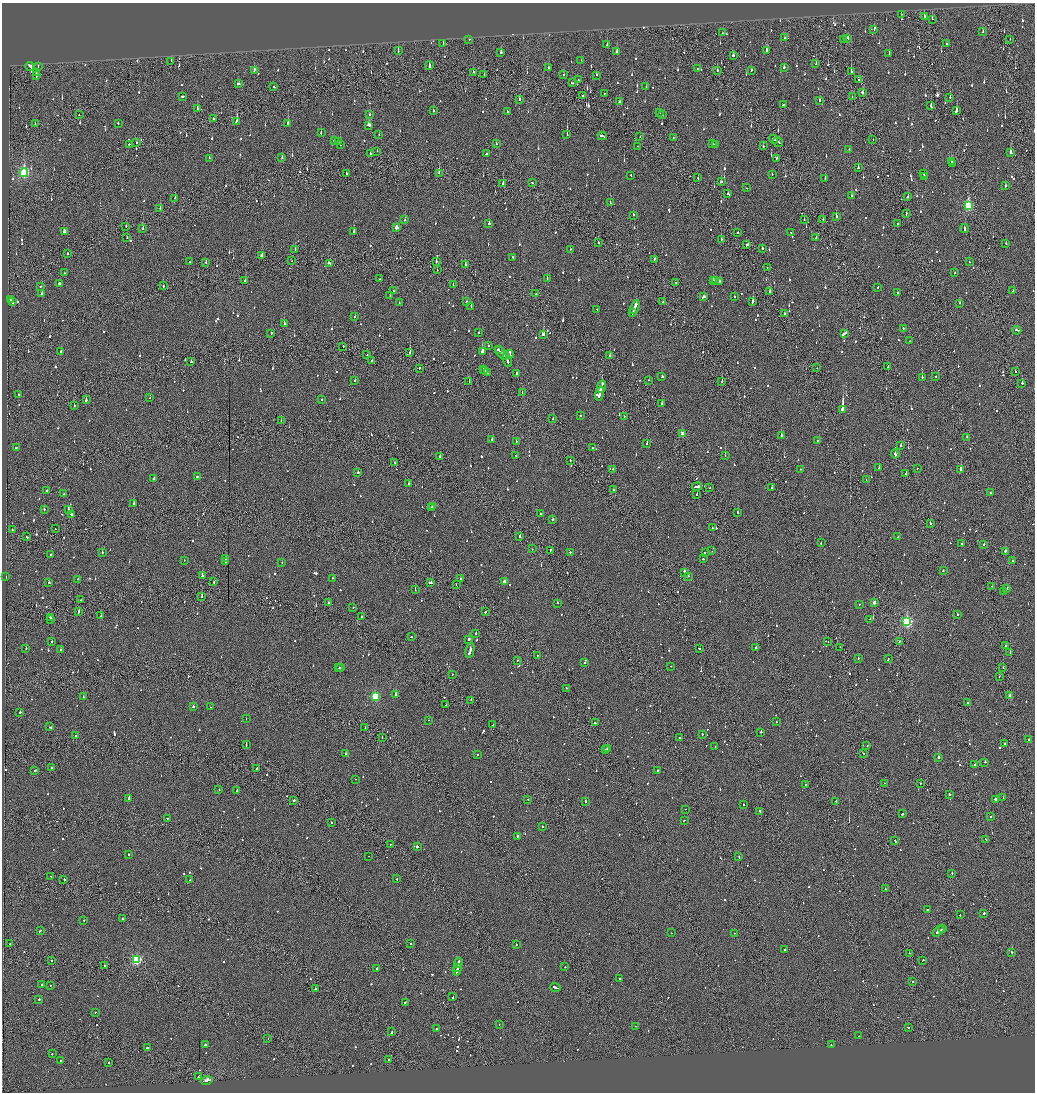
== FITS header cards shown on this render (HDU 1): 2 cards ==
NAXIS1  =                 2065
NAXIS2  =                 2180

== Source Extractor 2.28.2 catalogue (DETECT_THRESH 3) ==
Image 2065 x 2180 px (HDU 1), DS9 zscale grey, zoomed out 1/2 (1 PNG px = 2 x 2 image px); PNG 1037 x 1094 px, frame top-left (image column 1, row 2179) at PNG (2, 3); each listed source drawn as its Kron ellipse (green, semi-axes under 4 px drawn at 4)
Background -0.103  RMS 0.062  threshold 0.187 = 3 sigma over >= 5 px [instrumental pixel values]
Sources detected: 1361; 78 cannot appear on this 1/2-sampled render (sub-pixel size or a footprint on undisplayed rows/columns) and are neither listed nor drawn; of the other 1283, the 500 brightest by FLUX_AUTO listed and drawn (783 fainter detections omitted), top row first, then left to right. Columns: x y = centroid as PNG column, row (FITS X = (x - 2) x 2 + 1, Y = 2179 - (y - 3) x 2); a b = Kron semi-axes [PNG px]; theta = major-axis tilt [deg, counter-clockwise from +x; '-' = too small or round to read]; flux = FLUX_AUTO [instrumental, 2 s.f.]
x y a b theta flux
901 14 2 1 - 61
924 16 2 2 - 59
932 19 2 1 - 95
874 30 2 2 - 55
983 32 2 2 - 55
723 33 2 1 - 67
784 38 2 2 - 47
848 38 2 2 - 58
469 39 2 2 - 130
1010 39 2 1 - 47
843 40 2 2 - 140
443 44 2 2 - 85
946 44 2 2 - 150
607 45 3 2 - 130
398 51 2 2 - 100
616 51 3 2 - 150
766 51 4 2 - 240
501 52 2 2 - 110
889 53 2 2 - 82
733 56 3 2 - 220
581 60 2 2 - 48
171 61 2 1 - 110
816 64 2 2 - 110
429 65 4 2 - 220
38 66 2 1 - 67
30 67 4 2 - 240
549 67 2 2 - 230
784 67 2 2 - 87
698 68 2 2 - 76
254 70 4 2 - 250
717 70 2 1 - 420
751 71 3 2 - 83
36 72 3 1 - 190
473 72 2 2 - 77
851 72 2 1 - 130
484 74 2 2 - 110
564 75 2 2 - 130
596 75 2 2 - 51
36 76 2 1 - 76
578 80 2 1 - 56
858 80 3 2 - 62
572 83 3 2 - 140
238 84 3 2 - 76
274 87 2 2 - 70
646 87 2 2 - 57
862 92 4 2 - 150
604 93 2 2 - 79
183 96 3 2 - 150
582 96 2 1 - 68
852 97 2 1 - 49
950 97 2 2 - 54
520 99 2 2 - 92
820 100 2 2 - 120
620 102 3 2 - 170
783 105 2 2 - 63
931 106 3 2 - 150
197 109 3 2 - 240
433 111 2 2 - 56
507 111 2 2 - 57
956 111 2 2 - 480
659 113 2 2 - 53
79 115 2 1 - 48
370 115 2 2 - 49
663 115 2 2 - 48
213 119 2 1 - 140
237 121 3 2 - 200
118 123 2 2 - 57
288 123 2 2 - 200
35 124 2 1 - 81
369 125 4 2 - 300
321 132 2 2 - 83
379 135 2 2 - 49
567 135 2 2 - 270
602 136 5 2 - 200
640 136 2 1 - 56
673 137 2 2 - 50
774 139 4 2 - 180
873 139 2 1 - 110
334 140 2 2 - 73
137 142 2 2 - 57
338 142 2 2 - 97
778 142 5 2 - 210
129 144 2 2 - 46
496 144 2 2 - 51
713 144 4 2 - 130
716 144 4 1 - 160
340 145 2 1 - 170
637 146 2 1 - 69
763 146 2 2 - 49
849 149 2 2 - 48
377 151 2 2 - 60
1011 152 3 2 - 150
370 154 2 2 - 140
486 154 2 2 - 88
209 158 2 2 - 72
282 158 2 2 - 47
777 158 2 2 - 70
951 162 3 1 - 1100
952 164 2 1 - 270
858 168 2 2 - 160
24 173 4 3 - 1700
346 173 2 2 - 56
439 173 2 1 - 140
924 173 2 2 - 58
772 174 2 2 - 70
631 176 2 2 - 74
924 176 2 2 - 120
698 178 2 2 - 69
825 178 2 2 - 68
721 182 2 2 - 96
503 183 2 2 - 88
532 183 2 2 - 120
1005 186 2 2 - 52
747 188 2 2 - 51
728 194 3 2 - 59
852 196 2 2 - 51
908 197 2 2 - 62
175 198 2 2 - 170
610 203 2 1 - 110
968 206 4 3 - 1200
160 208 2 2 - 130
906 213 3 1 - 63
634 215 2 2 - 72
836 217 2 2 - 130
823 219 2 1 - 120
405 220 2 1 - 130
804 220 2 2 - 82
898 223 2 2 - 57
489 224 2 2 - 360
126 226 2 2 - 88
396 227 3 2 - 100
143 228 2 2 - 49
965 228 4 2 - 160
64 231 3 2 - 160
354 232 2 2 - 170
790 232 2 2 - 150
738 233 2 1 - 200
816 237 2 1 - 74
127 238 2 1 - 46
721 240 2 2 - 70
598 243 2 1 - 180
1006 244 2 2 - 62
747 245 4 2 - 120
763 248 2 2 - 100
295 249 3 2 - 100
570 249 2 2 - 75
68 253 2 1 - 130
262 256 2 2 - 180
513 258 3 2 - 120
654 259 3 2 - 95
190 261 2 2 - 58
292 261 2 1 - 49
206 262 2 1 - 50
436 262 2 2 - 53
969 262 2 2 - 49
329 263 4 2 - 120
465 265 2 2 - 150
767 267 2 1 - 56
437 270 2 1 - 45
65 273 2 2 - 61
955 273 2 2 - 49
380 279 2 1 - 77
547 279 2 2 - 73
245 280 2 2 - 89
713 280 2 2 - 150
715 281 2 2 - 96
719 281 2 2 - 77
676 282 2 2 - 94
59 283 2 2 - 250
453 285 2 2 - 50
40 286 2 2 - 65
163 286 2 1 - 100
878 288 2 2 - 46
393 291 2 2 - 51
770 291 2 2 - 120
1013 291 2 2 - 66
898 293 2 2 - 110
42 294 2 2 - 88
536 294 2 1 - 83
390 295 2 1 - 180
734 296 2 2 - 48
704 297 4 2 - 180
10 300 3 2 - 160
466 301 2 1 - 180
12 302 3 2 - 140
399 302 2 2 - 90
663 302 2 1 - 70
753 302 2 2 - 110
959 303 2 2 - 110
471 306 2 2 - 56
635 307 7 2 67 380
597 309 2 2 - 54
633 312 4 1 - 100
784 314 2 2 - 210
355 317 2 2 - 52
284 324 2 2 - 210
903 328 2 2 - 79
1017 330 4 2 - 250
479 332 2 2 - 54
271 333 2 2 - 95
844 333 4 2 - 460
543 335 3 2 - 320
910 341 2 1 - 59
343 346 2 1 - 94
488 346 2 2 - 55
498 350 3 1 - 170
61 351 2 2 - 71
482 352 2 2 - 400
410 353 2 2 - 310
502 353 8 2 -44 470
510 354 4 2 - 310
367 355 2 1 - 53
610 356 2 2 - 250
372 360 2 1 - 49
507 360 7 2 -69 310
191 362 2 2 - 79
888 366 2 1 - 57
419 368 2 1 - 160
817 368 2 1 - 47
484 369 3 1 - 92
485 371 2 2 - 65
1015 372 2 2 - 59
487 373 3 2 - 100
517 374 2 2 - 89
936 376 2 2 - 53
662 377 2 2 - 65
922 377 2 2 - 370
649 380 2 1 - 96
355 381 2 2 - 71
722 381 2 1 - 100
469 382 2 1 - 47
1022 383 2 2 - 900
602 387 6 2 73 400
522 393 2 1 - 50
600 393 7 2 72 340
19 394 2 2 - 59
150 398 2 1 - 52
86 400 4 2 - 160
321 400 2 2 - 61
662 403 3 2 - 100
74 406 2 2 - 69
843 409 2 2 - 5600
580 416 2 1 - 260
624 416 2 2 - 53
553 419 2 2 - 130
281 421 2 1 - 53
683 434 3 2 - 220
781 435 2 2 - 170
966 437 3 2 - 95
492 439 2 2 - 56
516 441 2 2 - 60
817 441 2 2 - 74
647 443 2 2 - 80
901 445 2 2 - 74
16 447 2 2 - 120
592 447 2 2 - 52
895 454 4 2 - 140
516 455 2 2 - 82
725 456 2 2 - 92
440 457 2 2 - 55
570 461 2 1 - 50
395 462 2 2 - 55
879 468 2 2 - 78
917 468 2 1 - 63
613 469 2 2 - 52
801 469 2 2 - 55
961 469 3 2 - 150
358 472 2 2 - 530
906 473 2 1 - 47
197 476 2 2 - 170
153 479 3 2 - 120
866 480 2 2 - 49
408 484 2 2 - 95
697 486 5 2 - 310
709 488 2 2 - 47
772 488 2 2 - 130
613 490 2 2 - 93
47 491 2 2 - 50
990 493 2 2 - 58
64 494 2 2 - 53
697 494 2 2 - 76
134 504 2 2 - 160
433 506 2 2 - 57
431 507 2 2 - 62
44 509 2 2 - 130
68 510 4 2 - 170
737 512 3 2 - 120
540 513 2 2 - 84
71 514 2 2 - 86
553 519 2 2 - 93
930 523 2 2 - 570
712 528 2 1 - 54
56 529 2 1 - 72
13 530 2 2 - 56
520 536 2 2 - 91
27 537 2 2 - 100
897 537 2 1 - 61
821 543 2 2 - 53
962 543 2 2 - 54
984 544 2 2 - 68
532 549 2 1 - 49
550 550 2 2 - 59
712 551 2 1 - 71
1005 551 2 2 - 300
570 552 2 2 - 180
705 552 2 2 - 110
102 553 2 2 - 200
51 554 2 2 - 91
225 559 2 2 - 94
703 559 2 2 - 110
184 560 2 2 - 46
1013 560 2 2 - 55
225 562 2 2 - 300
282 563 2 2 - 53
943 571 2 2 - 200
685 572 3 2 - 180
202 575 3 2 - 47
688 576 2 2 - 99
6 577 2 2 - 110
332 578 2 2 - 83
78 579 2 2 - 63
460 579 2 2 - 76
504 581 3 3 - 82
49 582 2 2 - 62
214 582 2 2 - 220
431 583 4 2 - 140
456 584 2 1 - 56
992 586 2 1 - 130
1007 588 3 2 - 130
415 590 2 2 - 63
1003 591 3 1 - 220
201 596 2 2 - 46
81 600 2 2 - 58
329 602 2 2 - 95
874 602 2 2 - 66
557 603 2 2 - 160
859 604 2 2 - 48
353 607 2 2 - 160
78 612 4 2 - 110
485 612 2 1 - 98
957 615 2 2 - 180
101 616 2 2 - 93
362 616 2 2 - 68
50 617 3 2 - 140
50 619 2 1 - 92
870 619 2 1 - 54
907 622 4 3 - 2000
476 633 2 2 - 59
411 637 2 1 - 64
469 639 3 2 - 120
899 641 2 2 - 96
52 642 2 2 - 110
828 642 2 1 - 80
1006 646 2 2 - 120
756 647 2 1 - 150
840 647 2 1 - 250
26 648 2 2 - 110
700 649 2 1 - 280
61 650 2 2 - 91
470 650 8 2 77 350
1010 652 2 2 - 68
537 655 2 1 - 72
858 658 2 2 - 56
888 659 3 1 - 140
517 660 2 2 - 53
585 662 2 2 - 47
671 666 2 1 - 180
341 667 2 2 - 63
1003 667 2 1 - 120
339 668 2 2 - 52
452 674 2 2 - 55
999 676 2 2 - 94
566 688 2 1 - 46
396 695 2 2 - 1000
1010 695 3 2 - 57
83 697 2 2 - 67
375 697 3 3 - 1000
471 700 2 2 - 360
967 703 2 2 - 50
446 705 2 1 - 51
193 707 2 2 - 190
211 707 2 1 - 53
20 712 2 2 - 62
246 718 2 1 - 69
428 720 2 1 - 55
776 722 2 2 - 75
595 723 3 2 - 71
493 725 2 1 - 62
50 727 3 2 - 130
365 728 2 1 - 83
761 732 2 1 - 480
702 734 2 1 - 130
76 735 2 2 - 61
382 737 2 1 - 86
679 738 2 2 - 49
1029 740 2 2 - 51
1005 743 2 2 - 100
246 745 2 1 - 220
715 746 2 2 - 140
867 746 2 1 - 56
607 748 2 2 - 56
606 750 2 2 - 110
346 753 2 2 - 200
863 753 2 1 - 150
477 755 2 2 - 61
939 757 2 2 - 1800
985 762 2 2 - 83
975 764 2 2 - 99
52 768 2 2 - 94
257 768 2 2 - 55
35 771 3 2 - 320
658 771 2 2 - 60
355 779 2 1 - 46
884 783 2 1 - 50
920 783 2 1 - 50
806 784 2 2 - 57
219 790 2 2 - 78
237 791 2 2 - 64
949 794 2 2 - 58
129 798 2 2 - 410
1003 798 2 2 - 76
995 799 2 2 - 360
294 800 2 2 - 150
528 800 2 2 - 150
585 801 2 2 - 400
836 801 2 2 - 87
743 804 2 2 - 54
686 809 2 1 - 55
760 812 3 2 - 70
902 814 2 2 - 61
990 817 2 2 - 56
168 818 3 2 - 71
684 820 3 2 - 71
331 822 2 2 - 67
542 827 2 2 - 140
517 836 2 2 - 320
986 839 3 2 - 49
895 840 2 2 - 370
390 845 2 1 - 62
417 847 2 2 - 520
129 854 2 2 - 110
369 856 2 1 - 50
739 857 2 2 - 58
952 873 2 2 - 56
51 876 2 2 - 87
64 879 2 2 - 73
397 879 2 2 - 54
190 880 2 2 - 49
885 889 2 1 - 160
927 910 2 2 - 190
984 913 2 2 - 360
960 915 2 2 - 52
123 918 2 2 - 81
83 920 2 2 - 52
943 929 2 1 - 77
40 931 3 2 - 70
938 931 7 2 37 260
671 933 2 2 - 48
734 933 2 2 - 64
410 943 2 2 - 110
10 944 2 2 - 150
516 945 2 2 - 120
785 949 2 2 - 56
1012 952 2 2 - 540
909 953 2 1 - 110
137 959 3 3 - 1400
52 960 2 2 - 55
922 960 3 1 - 80
458 963 5 2 - 150
105 965 2 2 - 120
457 967 2 2 - 320
565 967 2 1 - 68
377 968 2 2 - 210
457 970 6 2 78 470
620 978 2 2 - 120
912 981 2 2 - 62
42 984 2 2 - 210
50 985 2 2 - 62
555 987 5 2 - 270
315 989 2 2 - 120
452 997 3 2 - 140
39 999 2 2 - 130
406 1002 4 2 - 94
95 1012 2 2 - 47
499 1024 2 2 - 53
636 1026 3 2 - 60
908 1027 2 2 - 54
436 1029 2 2 - 470
392 1032 2 2 - 550
859 1036 2 1 - 55
268 1039 2 1 - 63
205 1045 2 2 - 85
831 1045 2 2 - 47
147 1048 2 2 - 470
52 1054 2 2 - 96
389 1059 2 2 - 94
61 1061 2 2 - 53
108 1062 2 2 - 210
198 1077 2 2 - 50
207 1080 6 4 10 56
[783 fainter detections neither listed nor drawn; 78 sub-pixel or undisplayed-footprint detections neither listed nor drawn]